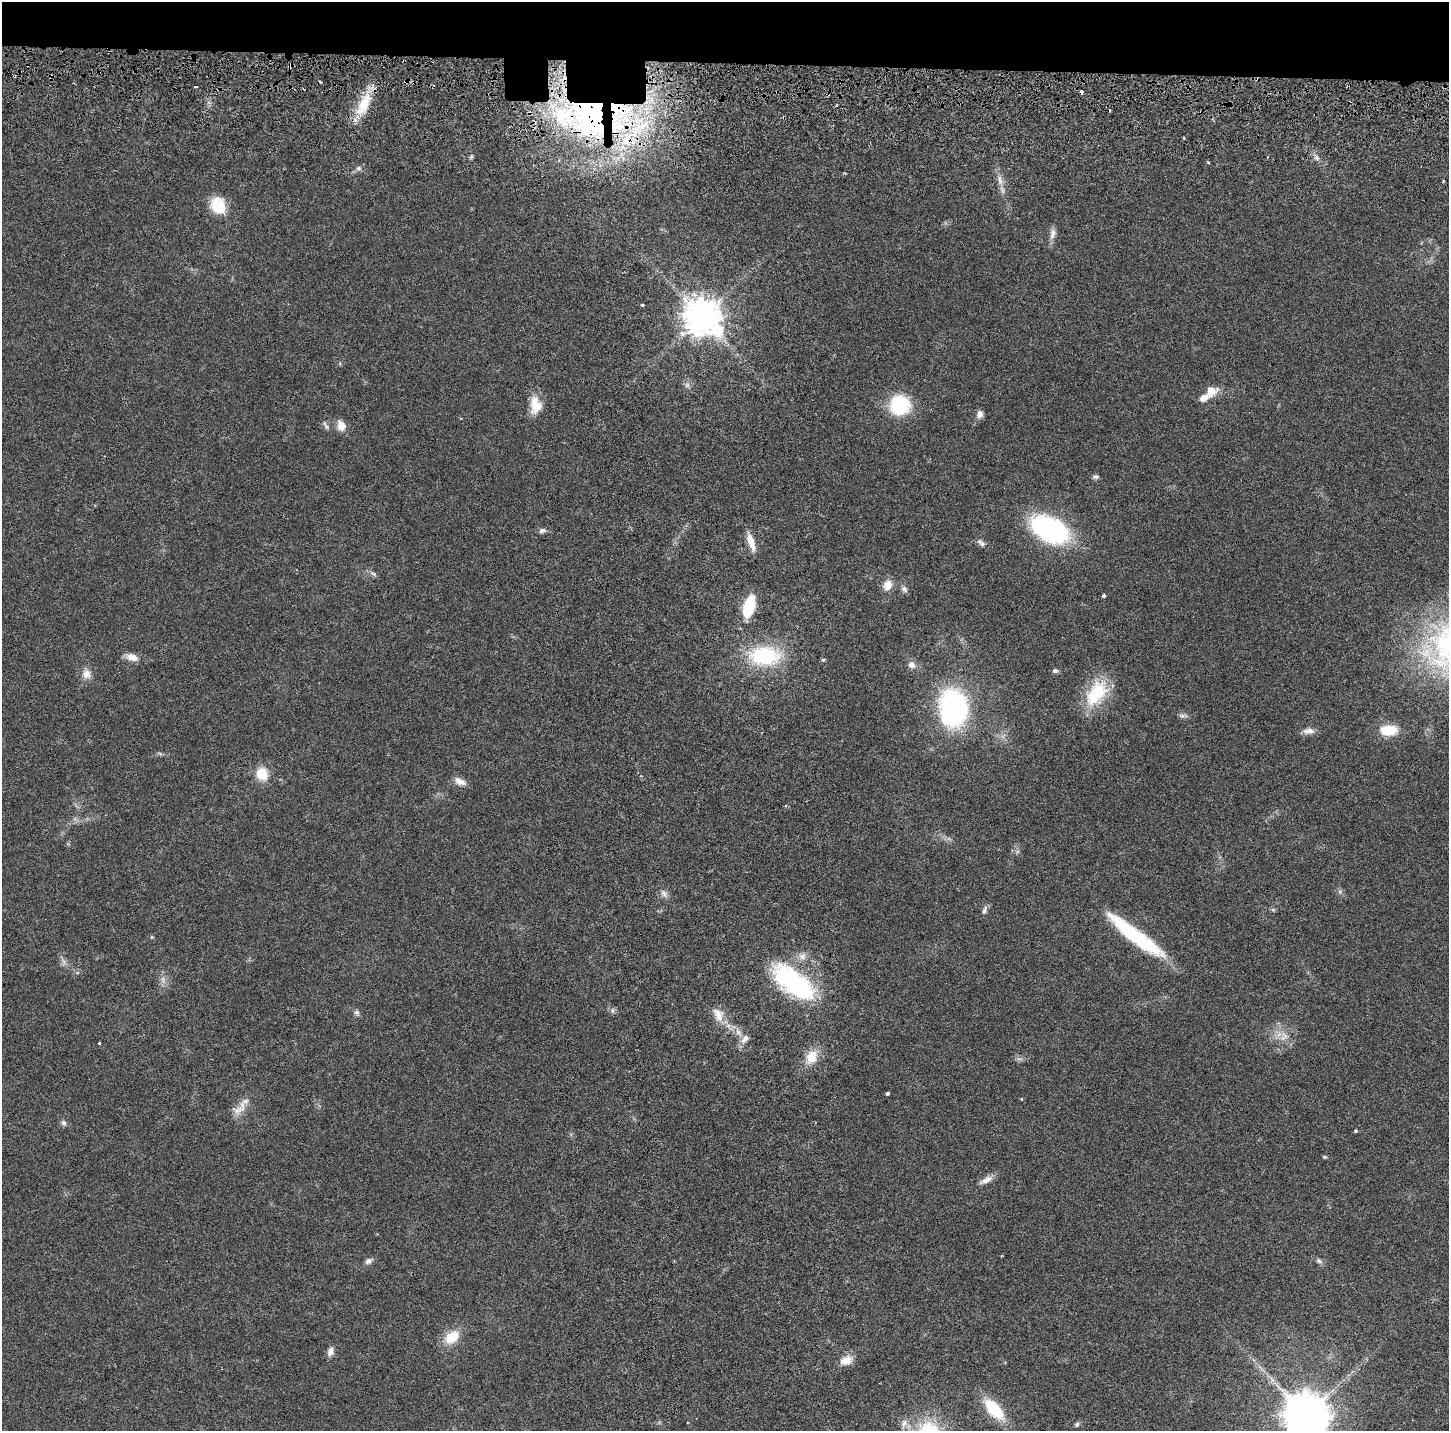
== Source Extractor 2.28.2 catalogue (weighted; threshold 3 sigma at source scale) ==
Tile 2 of 3 x 3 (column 2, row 1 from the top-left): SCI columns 1664-3110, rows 2946-4374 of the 4778 x 4489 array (HDU 1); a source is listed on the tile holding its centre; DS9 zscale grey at full resolution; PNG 1451 x 1433 px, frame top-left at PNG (2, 2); no overlay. Shown black and unused: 5% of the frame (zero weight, under 3 of 6 exposures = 9% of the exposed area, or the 3 px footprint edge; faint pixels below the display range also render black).
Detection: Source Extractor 2.28.2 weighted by HDU 2 'WHT'; one run over the whole footprint, this tile lists its part. Background 0.0271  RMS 0.0022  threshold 0.00913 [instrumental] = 3 sigma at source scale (4.09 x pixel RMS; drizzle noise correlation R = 1.36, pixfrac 0.8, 0.0396/0.0396 arcsec/px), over >= 5 px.
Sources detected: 94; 6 cosmic-ray / hot-pixel residue — not listed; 8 inside a brighter listed object's ellipse — not listed separately; the other 80 listed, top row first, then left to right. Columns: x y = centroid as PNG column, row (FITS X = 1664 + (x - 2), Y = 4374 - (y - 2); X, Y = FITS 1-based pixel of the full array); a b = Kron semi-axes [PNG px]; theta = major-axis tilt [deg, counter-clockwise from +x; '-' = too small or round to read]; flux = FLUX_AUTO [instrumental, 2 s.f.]
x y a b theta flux
14 76 3 2 - 0.21
406 82 5 5 - 0.36
364 105 37 13 64 6.5
837 105 3 2 - 0.25
529 113 7 4 -28 0.44
591 116 63 53 74 71
643 126 13 6 37 2.6
1317 158 7 4 -70 0.51
1208 162 4 3 - 0.28
358 168 7 6 - 0.59
1000 180 16 5 -82 1.4
1443 181 4 3 - 0.18
218 205 18 14 -62 6.8
1052 234 16 7 79 1.3
642 305 4 3 - 0.33
702 317 11 10 - 490
687 385 7 4 18 0.46
1211 391 14 12 9 2.5
535 405 22 14 -88 3.8
900 405 22 21 - 12
980 414 9 7 72 1.2
326 425 13 4 -60 0.59
341 426 11 9 -69 2.2
1096 477 9 5 5 0.45
1050 529 32 19 -28 41
542 531 9 6 27 0.68
751 542 22 7 -72 2.7
981 543 13 6 -40 0.85
373 574 11 5 -23 0.58
888 585 12 9 62 2.4
904 589 10 7 -49 0.74
1104 596 4 3 - 0.82
749 606 21 10 73 9.8
765 656 37 21 -1 17
132 657 17 9 -18 1.9
823 660 5 4 - 0.3
911 665 10 9 - 1.2
1055 671 8 6 12 0.52
86 674 13 11 -68 1.8
1097 693 37 21 55 10
953 708 37 27 -86 39
1183 716 10 6 2 0.68
1388 730 17 10 3 6.5
1308 731 17 8 5 1.3
159 753 6 4 -18 0.36
262 774 15 13 -70 4.1
460 781 14 8 -26 1.7
1340 892 7 4 -72 0.39
664 894 11 6 -55 0.88
984 910 12 6 66 0.76
1273 910 6 5 - 0.35
1136 936 70 12 -38 20
152 937 5 5 - 0.23
802 956 10 9 - 1.3
64 962 9 4 -71 0.6
163 980 9 7 -89 0.96
794 982 50 21 -39 31
613 1010 6 4 90 0.43
356 1012 7 6 - 0.64
718 1015 20 12 -65 2.9
739 1032 13 7 -51 1.6
1284 1036 15 11 58 2.4
99 1043 3 2 - 0.25
811 1057 18 13 65 4
887 1093 4 3 - 0.48
1022 1099 4 3 - 0.17
238 1109 22 11 9 2.2
64 1123 8 6 -42 0.58
1355 1131 3 3 - 0.34
1324 1157 5 4 - 0.26
986 1180 20 7 26 1.6
368 1261 9 7 28 0.8
1319 1261 9 6 -37 0.58
452 1337 19 13 38 4.7
330 1351 12 7 77 1.1
846 1360 17 10 18 2.4
994 1409 20 10 -47 11
1306 1416 12 12 - 900
904 1424 13 8 71 1.4
1077 1424 6 5 - 0.48
Overlapping masked pixels (flux is a lower limit): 4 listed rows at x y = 14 76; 406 82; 529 113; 591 116
Isophote crosses this tile's border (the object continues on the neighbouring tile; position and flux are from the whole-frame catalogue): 1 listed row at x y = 1306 1416